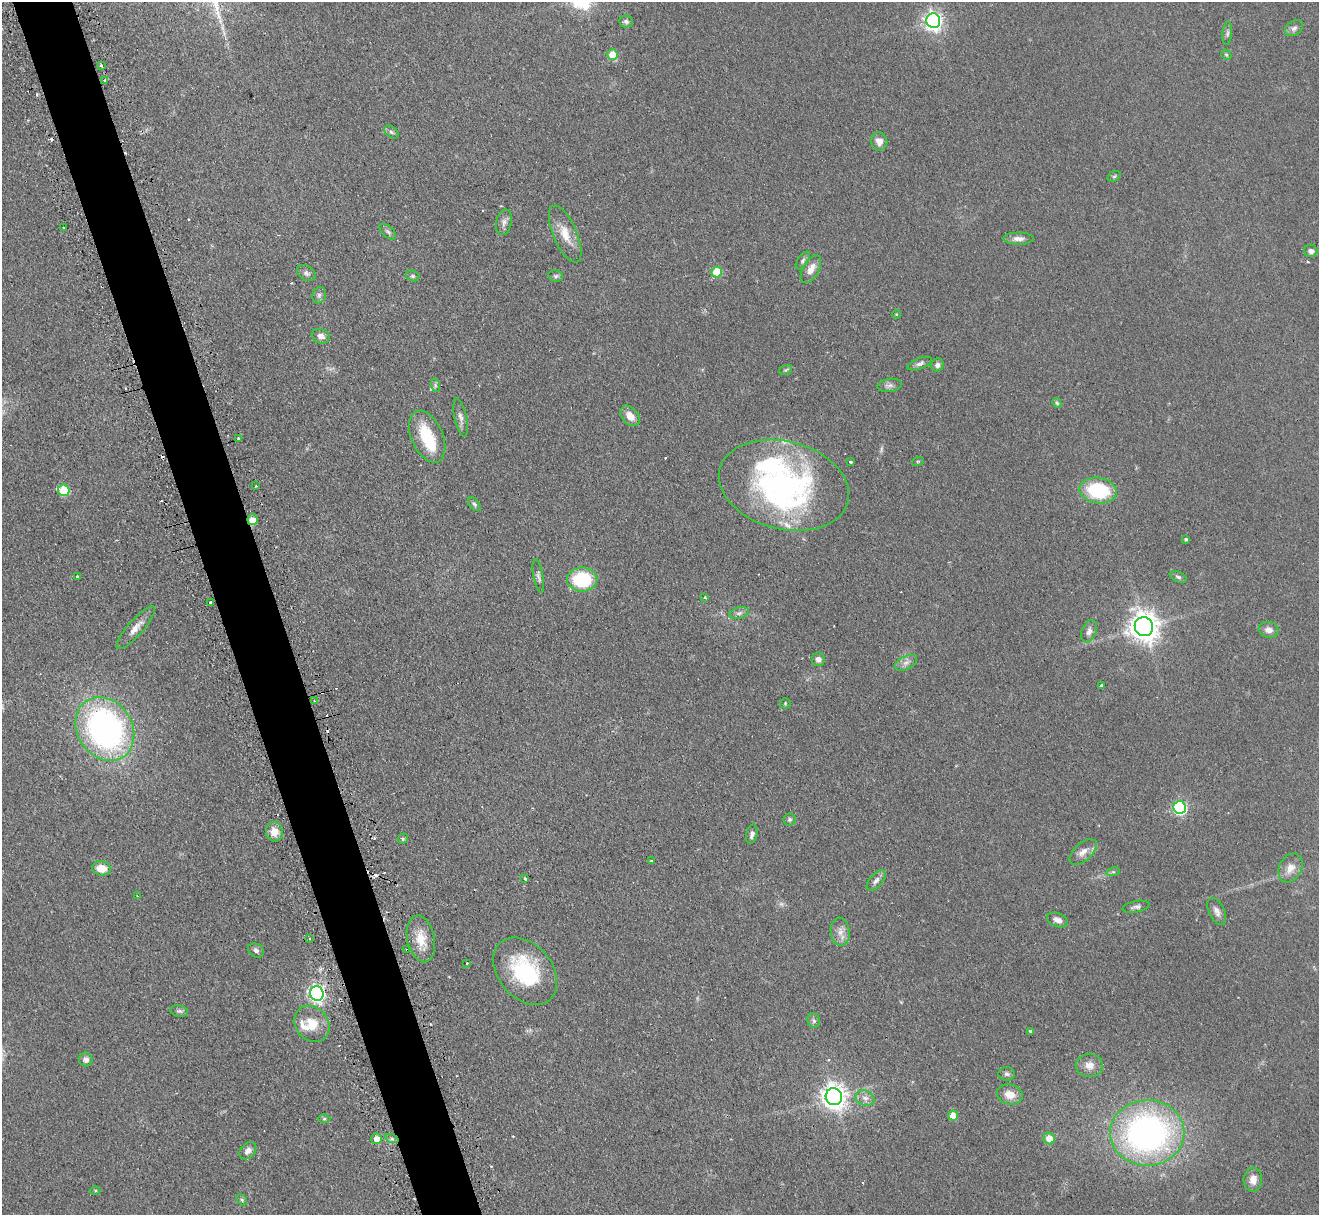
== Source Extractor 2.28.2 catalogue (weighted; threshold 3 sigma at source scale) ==
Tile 11 of 4 x 4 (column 3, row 3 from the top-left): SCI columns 2671-3987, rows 1384-2596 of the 5340 x 5316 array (HDU 1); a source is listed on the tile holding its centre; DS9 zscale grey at full resolution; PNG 1321 x 1217 px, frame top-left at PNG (2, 2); each listed source drawn as its Kron ellipse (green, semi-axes under 4 px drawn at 4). Shown black and unused: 5% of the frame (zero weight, under 2 of 3 exposures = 4% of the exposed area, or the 3 px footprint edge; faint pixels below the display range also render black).
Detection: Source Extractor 2.28.2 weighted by HDU 2 'WHT'; one run over the whole footprint, this tile lists its part. Background 0.0738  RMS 0.0062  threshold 0.0277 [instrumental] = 3 sigma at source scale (4.5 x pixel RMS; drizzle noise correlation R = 1.50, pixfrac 1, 0.05/0.05 arcsec/px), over >= 5 px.
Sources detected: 129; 2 too faint to see at this stretch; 2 inside a brighter object's white glare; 16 cosmic-ray / hot-pixel residue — neither listed nor drawn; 3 inside a brighter listed object's ellipse — not listed separately; the other 106 listed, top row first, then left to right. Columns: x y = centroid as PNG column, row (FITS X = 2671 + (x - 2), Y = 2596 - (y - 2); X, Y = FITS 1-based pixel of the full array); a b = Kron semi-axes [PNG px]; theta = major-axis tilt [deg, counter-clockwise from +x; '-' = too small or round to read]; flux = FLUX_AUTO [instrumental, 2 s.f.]
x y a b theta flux
626 21 7 6 - 1.7
933 21 7 7 - 260
1294 28 10 7 35 2.4
1227 33 11 5 84 1.6
612 55 5 5 - 14
1226 55 5 4 - 0.81
101 65 3 3 - 1
105 80 3 2 - 0.92
391 132 8 5 -36 1.4
879 141 9 8 - 4.3
1114 176 7 5 30 0.93
504 222 13 7 78 3
64 228 3 3 - 1.3
388 231 10 5 -41 1.5
565 234 30 11 -66 11
1018 239 15 6 0 3.5
1311 251 7 6 - 2.4
803 261 10 5 57 1.6
811 269 15 8 60 5.6
717 272 5 5 - 19
306 273 10 7 -34 2.2
413 276 7 5 -16 1.2
556 276 7 5 -13 1.2
319 295 8 6 74 1.9
896 314 4 4 - 0.62
321 336 9 7 -17 3.1
920 363 13 5 21 2.2
937 365 6 6 - 1.9
786 370 6 5 - 0.82
435 385 7 4 -72 1.1
890 385 12 6 9 2.2
1057 403 5 4 - 0.92
630 416 12 8 -49 6.3
461 417 19 6 -78 3.3
427 437 27 15 -66 26
238 439 3 3 - 1.5
918 461 6 3 19 0.66
850 462 3 3 - 4.8
784 485 66 44 -15 160
256 486 3 2 - 0.69
64 490 6 6 - 27
1098 491 19 13 -8 39
474 504 8 5 -49 1.3
252 520 5 5 - 5.9
1186 539 4 3 - 1.1
77 576 3 3 - 1.2
538 576 17 5 -79 2.1
1178 577 9 5 -24 1.4
582 579 15 12 0 35
705 597 4 3 - 0.95
210 602 3 3 - 2
739 613 10 5 15 2.1
1144 627 9 9 - 840
136 628 27 8 49 6
1269 630 10 8 -9 4.2
1089 631 12 7 70 3
818 659 7 6 - 2.9
906 663 12 6 25 3
1101 685 3 3 - 2.5
314 701 3 2 - 0.46
785 703 5 5 - 0.79
105 729 33 27 -57 190
1180 807 6 6 - 91
790 819 6 6 - 1.1
274 832 10 8 -86 7.1
752 834 10 5 77 2.5
403 839 5 4 - 0.79
1083 852 17 9 42 4.8
651 861 3 2 - 0.54
101 868 9 7 -7 8.4
1290 868 15 11 62 5.9
1113 872 7 4 17 0.97
525 879 3 3 - 3.8
876 880 12 6 47 2.6
137 896 3 3 - 0.57
1136 907 14 5 10 2.1
1217 911 14 7 -64 3.4
1057 920 11 7 -21 3.5
840 932 14 9 -83 4.8
310 939 3 2 - 0.62
421 939 24 13 -78 12
256 950 8 6 -32 2
407 950 4 2 - 0.56
467 963 2 2 - 0.59
525 971 38 27 -50 48
317 993 7 7 - 210
179 1011 9 5 -9 1.5
814 1021 7 6 - 1.4
312 1024 19 16 -50 12
1031 1031 3 3 - 1.7
86 1059 7 6 - 2.4
1089 1065 13 11 0 5.6
1007 1074 8 7 - 1.7
1010 1095 13 10 -14 6.9
834 1097 8 8 - 590
865 1098 10 7 -16 3.2
953 1115 5 5 - 8.8
324 1119 6 4 0 0.79
1147 1133 37 33 1 200
1049 1138 6 5 - 7.9
376 1139 5 5 - 6.2
392 1139 7 4 -19 1.3
248 1151 10 7 46 3.2
1253 1180 12 9 85 5.7
95 1191 5 3 - 0.66
242 1200 6 4 -46 0.97
Overlapping masked pixels (flux is a lower limit): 2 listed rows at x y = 252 520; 407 950